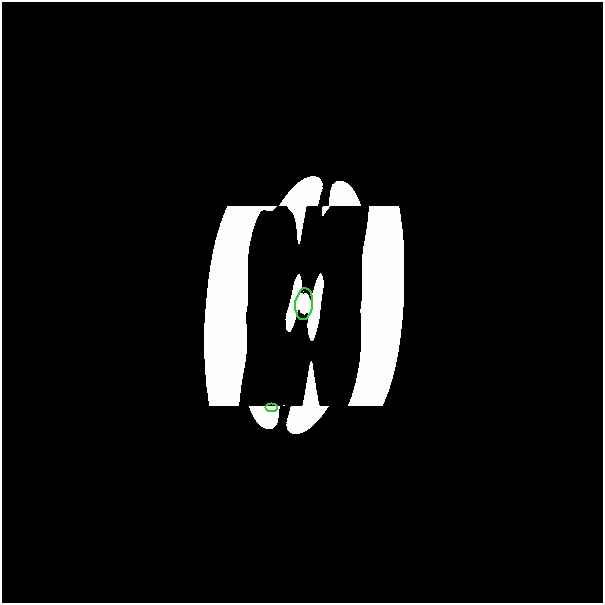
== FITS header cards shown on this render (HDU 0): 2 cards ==
NAXIS1  =                  601
NAXIS2  =                  601

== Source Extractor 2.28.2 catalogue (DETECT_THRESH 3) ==
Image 601 x 601 px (HDU 0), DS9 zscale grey, 1 PNG px = 1 image px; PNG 605 x 605 px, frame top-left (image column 1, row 601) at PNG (2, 2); each listed source drawn as its Kron ellipse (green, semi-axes under 4 px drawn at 4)
Background 0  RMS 1.4e-44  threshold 4.20e-44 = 3 sigma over >= 5 px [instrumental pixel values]
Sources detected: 6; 4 with non-positive FLUX_AUTO (blend fragments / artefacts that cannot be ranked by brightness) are neither listed nor drawn; the other 2 listed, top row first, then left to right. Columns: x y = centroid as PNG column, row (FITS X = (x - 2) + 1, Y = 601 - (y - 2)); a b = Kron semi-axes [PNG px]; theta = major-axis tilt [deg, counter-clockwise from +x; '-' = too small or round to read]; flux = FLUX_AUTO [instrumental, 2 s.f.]
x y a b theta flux
304 304 16 8 85 8.7e+00
271 407 6 2 0 6.3e-16
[4 non-positive-flux detections neither listed nor drawn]